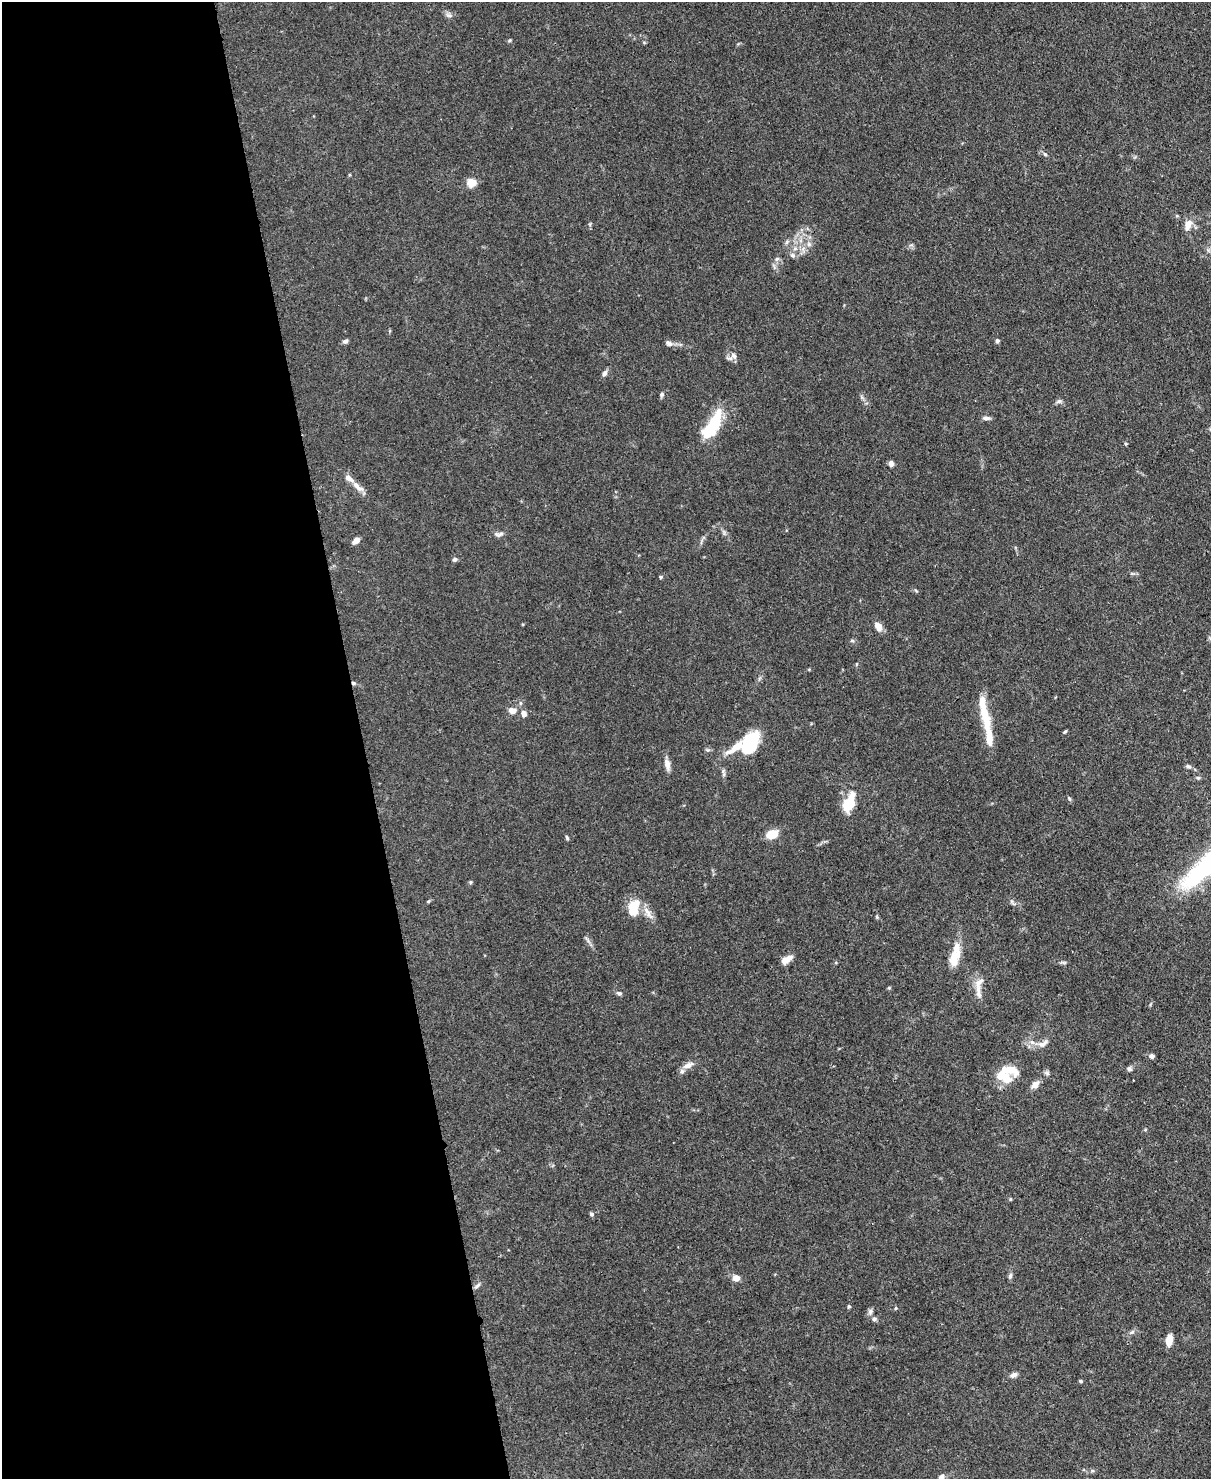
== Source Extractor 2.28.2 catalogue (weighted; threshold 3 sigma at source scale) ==
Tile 5 of 4 x 3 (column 1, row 2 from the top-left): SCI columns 77-1285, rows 1687-3163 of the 4987 x 4969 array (HDU 1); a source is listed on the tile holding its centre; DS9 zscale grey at full resolution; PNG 1213 x 1481 px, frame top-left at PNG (2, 2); no overlay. Shown black and unused: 30% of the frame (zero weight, under 3 of 4 exposures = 9% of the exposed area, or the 3 px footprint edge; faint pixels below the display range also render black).
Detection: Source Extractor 2.28.2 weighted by HDU 2 'WHT'; one run over the whole footprint, this tile lists its part. Background 0.072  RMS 0.0041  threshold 0.0183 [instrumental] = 3 sigma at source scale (4.5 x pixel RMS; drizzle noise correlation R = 1.50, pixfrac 1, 0.05/0.05 arcsec/px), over >= 5 px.
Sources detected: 77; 1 inside a brighter object's white glare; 1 cosmic-ray / hot-pixel residue — not listed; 6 inside a brighter listed object's ellipse — not listed separately; the other 69 listed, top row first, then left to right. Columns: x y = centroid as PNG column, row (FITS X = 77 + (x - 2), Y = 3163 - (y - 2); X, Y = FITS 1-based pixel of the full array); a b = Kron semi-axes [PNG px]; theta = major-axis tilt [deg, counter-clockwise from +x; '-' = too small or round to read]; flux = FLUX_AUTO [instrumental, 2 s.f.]
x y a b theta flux
449 15 10 6 -15 1.3
509 40 6 3 44 0.46
1045 154 6 5 - 0.62
471 183 5 5 - 16
1177 216 6 3 -18 0.41
1188 225 13 8 74 3.7
809 244 7 6 - 1.2
1208 250 7 5 -46 0.88
792 255 7 5 19 1
345 341 7 5 15 1
997 341 6 5 - 0.81
669 343 10 7 -28 1.4
733 355 12 8 -65 2.2
605 373 9 5 53 1.2
662 394 6 5 - 0.8
1059 401 9 5 10 0.99
986 418 10 5 -3 1.3
713 426 28 10 59 27
891 464 6 5 - 1.6
357 486 19 7 -41 3.2
499 534 13 5 12 1.4
356 541 8 5 40 2.5
455 559 6 5 - 0.87
660 577 5 4 - 0.53
878 626 12 7 -59 2.9
852 641 6 4 -1 0.58
856 664 5 3 - 0.38
512 710 10 8 -24 2.5
524 714 7 6 - 2.3
986 721 37 12 -78 9.3
1065 732 5 4 - 0.48
750 743 24 14 60 22
667 764 13 6 -81 2.8
1188 766 8 5 -18 0.88
1198 778 5 5 - 0.61
1069 798 7 4 -62 0.61
849 803 23 12 68 9.8
772 834 9 7 24 8.9
567 838 6 4 -60 0.58
470 882 5 4 - 0.51
428 901 5 4 - 0.48
633 908 21 12 74 9.1
648 913 24 6 -58 3.4
954 957 22 12 77 7.1
787 959 15 7 29 3.1
978 983 12 9 66 3.3
889 988 4 4 - 0.42
619 993 6 5 - 1
979 994 9 7 -61 2
1032 1042 6 5 - 1.1
1043 1043 18 7 30 2.6
1152 1056 5 5 - 1.6
688 1065 14 7 25 2.6
1129 1069 7 5 -57 0.88
1010 1070 25 11 -13 6.6
1035 1084 12 7 47 2.3
591 1214 6 4 -17 0.69
1010 1276 9 5 79 0.94
736 1278 8 7 - 2.6
477 1286 11 4 45 1.1
849 1306 5 4 - 0.5
896 1308 5 3 - 0.39
874 1319 6 5 - 0.94
1132 1332 7 4 18 0.77
1169 1340 9 6 85 6
1013 1375 8 6 18 1.6
1080 1381 4 3 - 0.61
1092 1471 6 4 19 0.57
941 1477 9 7 40 1.6
Isophote crosses this tile's border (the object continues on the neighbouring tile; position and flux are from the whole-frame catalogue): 1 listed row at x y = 941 1477